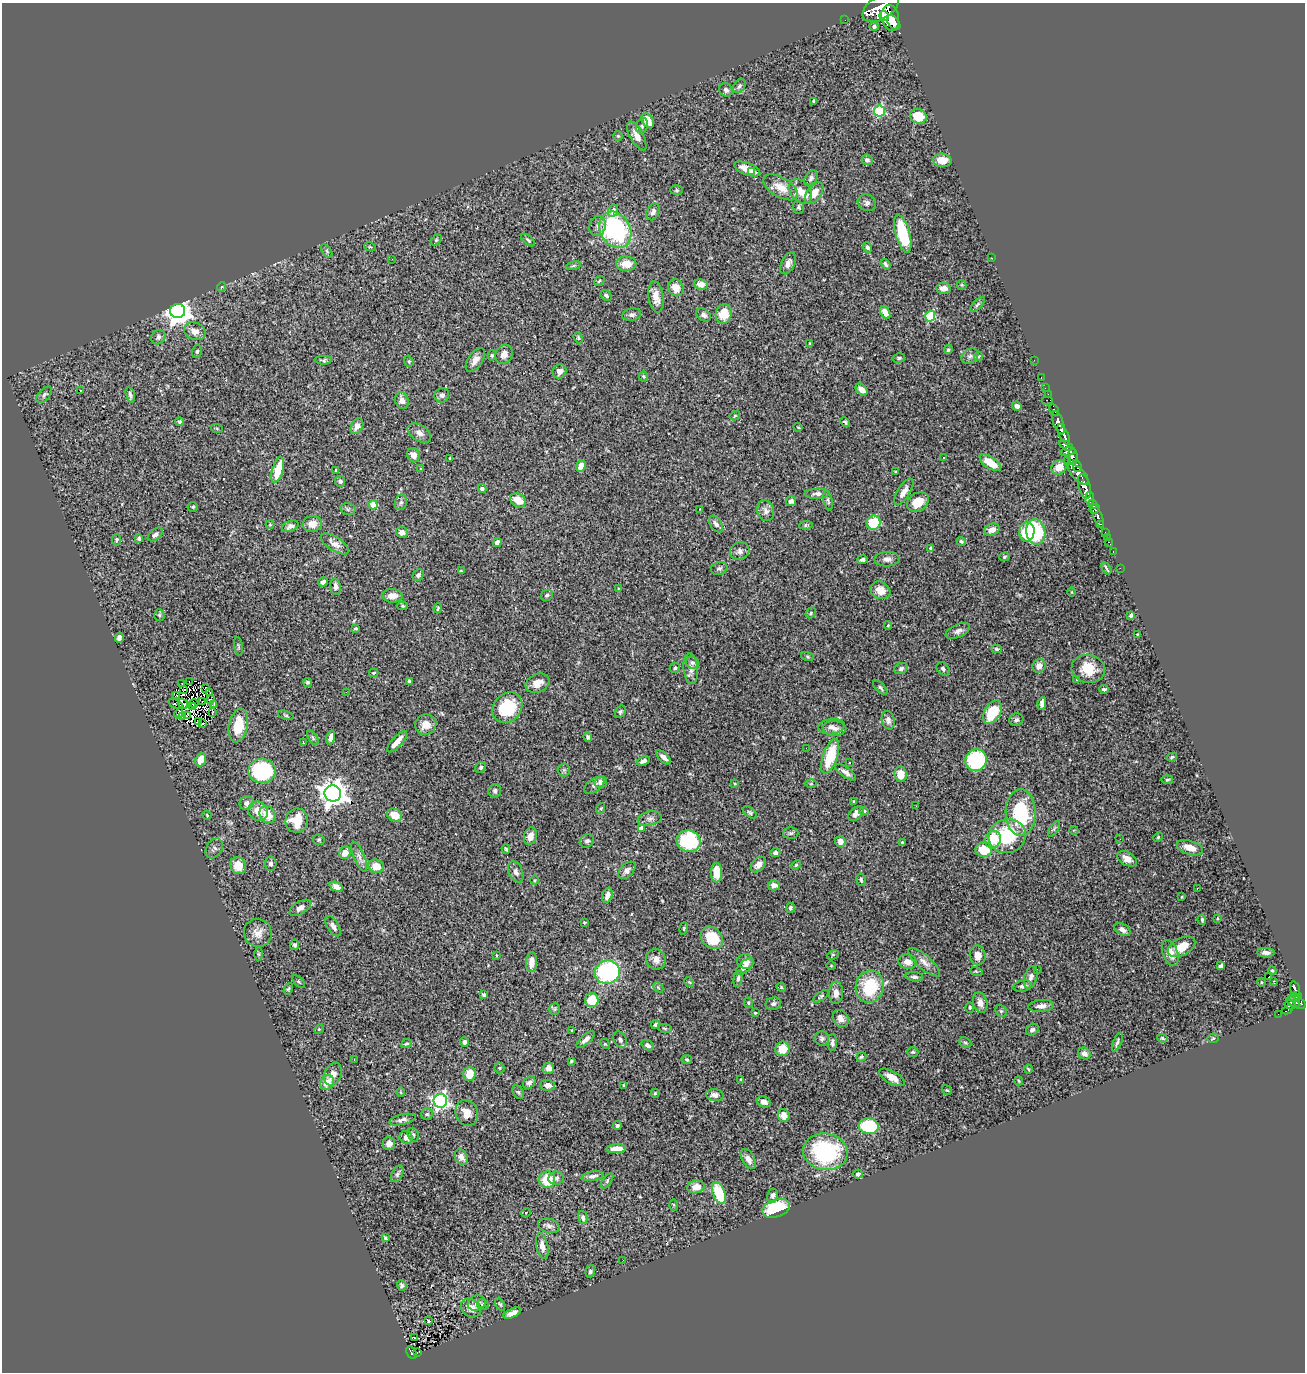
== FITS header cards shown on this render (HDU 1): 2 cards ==
NAXIS1  =                 1303
NAXIS2  =                 1370

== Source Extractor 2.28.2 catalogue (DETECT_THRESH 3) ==
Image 1303 x 1370 px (HDU 1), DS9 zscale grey, 1 PNG px = 1 image px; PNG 1307 x 1374 px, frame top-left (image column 1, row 1370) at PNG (2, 3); each listed source drawn as its Kron ellipse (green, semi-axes under 4 px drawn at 4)
Background 1.72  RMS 0.047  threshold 0.141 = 3 sigma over >= 5 px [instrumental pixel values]
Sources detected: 452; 2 with non-positive FLUX_AUTO (blend fragments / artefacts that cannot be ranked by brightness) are neither listed nor drawn; the other 450 listed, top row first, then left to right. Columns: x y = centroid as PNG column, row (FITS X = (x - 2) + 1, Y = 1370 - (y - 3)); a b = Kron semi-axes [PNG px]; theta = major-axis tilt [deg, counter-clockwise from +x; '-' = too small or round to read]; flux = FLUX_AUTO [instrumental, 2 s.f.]
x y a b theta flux
881 7 20 11 33 14000
884 16 5 4 - 2100
890 18 13 9 -79 7300
845 20 2 2 - 19
894 23 8 5 -51 3700
874 26 5 4 - 7.4
739 86 8 5 53 7.7
726 90 7 6 - 10
814 101 4 4 - 8.8
879 111 5 5 - 280
918 116 8 7 - 84
648 121 8 5 -57 45
642 126 8 6 69 7.4
618 136 5 5 - 4.4
637 136 16 6 -61 24
867 160 5 5 - 9
942 160 9 7 -4 45
747 169 14 5 -21 40
752 171 2 2 - 69
811 178 8 6 57 12
781 187 19 10 -30 43
677 190 6 5 - 5.2
800 191 14 9 -52 35
814 193 12 7 53 51
867 203 9 8 - 11
798 207 7 5 -72 6.3
613 211 6 5 - 17
653 212 9 6 64 12
598 226 10 8 75 15
615 230 19 15 -60 430
903 234 20 7 -74 180
436 240 6 4 45 4
528 240 8 3 -41 5
370 247 6 3 -18 3.2
867 247 5 4 - 6.8
327 251 7 4 -54 6.2
992 258 2 2 - 15
392 259 2 2 - 7
788 263 12 6 64 17
626 264 10 7 -1 44
886 264 6 3 -53 6.6
574 266 7 4 9 5
599 281 6 4 38 4.4
701 284 7 5 -9 23
962 285 5 4 - 3.5
221 287 5 3 - 3.4
676 288 9 7 -59 40
943 288 7 5 0 21
606 296 6 4 -30 6.8
656 297 15 7 -82 34
977 305 10 4 45 6.2
178 311 7 7 - 3100
885 312 7 4 -60 22
724 314 10 8 78 50
632 315 9 6 11 9.8
704 315 8 5 -36 9.8
930 316 5 5 - 240
195 331 11 8 -23 24
158 337 8 6 45 9.7
578 338 6 4 -70 4.2
810 344 4 3 - 2.9
948 350 4 4 - 5.1
197 351 6 5 - 5.8
504 354 10 8 63 25
492 355 5 4 - 4.4
970 356 9 7 32 9.8
978 356 5 4 - 4.4
899 358 6 4 12 7.1
323 360 9 4 0 5.7
475 360 13 7 56 24
1034 360 2 2 - 15
409 361 6 4 -69 4.1
559 371 7 6 - 14
643 376 5 4 - 4.6
1041 378 3 2 - 43
1045 388 2 2 - 26
861 389 7 5 -42 25
81 390 3 2 - 7.6
1048 394 2 2 - 32
44 395 10 5 47 8.6
130 395 8 4 -77 8.5
442 395 7 7 - 10
402 400 9 6 -72 18
1047 400 6 2 0 200
1017 406 5 4 - 11
1054 410 6 3 -61 140
735 416 5 4 - 3.3
179 422 4 4 - 5.5
845 422 5 4 - 5.4
1058 423 12 5 -71 3100
357 426 8 5 60 19
798 427 5 3 - 2.3
217 429 6 4 -21 3.4
419 433 13 8 -33 18
1064 435 11 4 -64 3400
1066 445 7 4 -29 960
1068 452 7 4 12 1400
413 455 7 6 - 20
1073 457 8 5 -89 2000
450 458 3 3 - 2.5
943 458 3 3 - 9
1067 460 2 2 - 38
990 463 12 6 -34 61
581 466 6 4 69 37
1077 466 6 3 -73 800
1059 467 8 7 - 38
421 469 3 3 - 4.5
278 470 13 5 75 71
336 470 3 3 - 3.2
896 471 4 2 - 2.2
1078 474 14 6 -45 2700
340 481 5 5 - 7.7
1084 486 13 6 -74 6900
482 488 4 4 - 8.6
904 492 15 6 58 24
817 494 12 5 3 13
1090 498 6 3 82 1500
518 500 8 6 -34 43
791 501 5 5 - 11
828 501 10 4 -77 7.2
401 502 8 6 73 7.4
918 502 11 9 33 57
1093 504 5 4 - 2000
373 505 4 4 - 85
193 507 5 4 - 5.1
1095 508 5 4 - 990
348 509 8 6 -13 5.5
700 509 2 2 - 1.7
766 511 10 8 -75 16
1098 516 13 3 -68 680
873 523 7 7 - 110
270 524 4 4 - 3.3
312 524 10 8 10 31
716 524 9 5 -54 14
1101 524 3 2 - 440
806 525 7 4 7 5.4
290 526 9 5 22 11
992 530 8 6 19 21
402 532 6 5 - 15
1027 532 10 7 86 96
1036 532 13 9 -80 220
1105 532 3 2 - 69
155 534 9 5 38 9.7
1107 537 2 2 - 19
139 538 4 3 - 7
117 540 6 4 81 5
961 541 5 4 - 4.5
497 542 5 4 - 15
1109 542 4 3 - 61
335 544 16 7 -34 22
931 549 4 3 - 12
740 551 10 9 - 14
1113 552 3 2 - 35
1004 557 5 4 - 4.6
887 559 12 7 2 16
862 560 5 4 - 7.4
719 568 8 6 16 8.2
1106 568 6 2 -60 4.5
1120 568 2 2 - 19
461 571 4 3 - 2.9
418 575 6 5 - 8
323 582 5 4 - 12
336 587 8 5 -81 14
619 589 4 3 - 3.1
880 590 10 8 -29 35
1071 592 5 3 - 2.8
547 595 6 5 - 6.6
392 596 10 6 -2 26
403 606 5 4 - 4.7
438 608 5 3 - 3.6
811 613 6 4 50 4.7
159 615 5 5 - 5.9
1131 615 4 4 - 6.5
888 625 4 3 - 3
355 628 3 3 - 4.1
958 631 13 6 24 14
1137 634 2 2 - 2.6
119 638 5 4 - 10
238 646 9 3 -81 4.8
996 649 5 4 - 4.7
807 657 6 3 -19 3.7
692 663 7 5 -24 6.7
1039 666 7 6 - 18
675 668 5 5 - 5.6
691 669 15 7 -85 19
901 669 7 5 24 8.7
943 669 7 5 -49 7.1
1088 669 17 14 -13 66
374 673 5 3 - 3.1
1076 680 3 2 - 11
409 681 4 3 - 6.7
190 682 4 2 - 5.5
308 682 4 4 - 6.7
537 683 12 9 24 31
182 684 3 2 - 0.73
206 688 2 2 - 2.6
880 688 9 4 -47 6.4
184 689 2 2 - 3.9
1104 689 5 3 - 5.8
210 692 2 2 - 0.45
346 692 2 2 - 9.1
177 695 3 2 - 7.9
211 700 3 2 - 3.2
202 701 3 2 - 1.3
194 703 4 2 - 2.2
1042 703 6 4 80 12
176 704 8 2 -25 0.77
183 704 5 2 - 1.7
214 705 3 3 - 14
192 707 3 2 - 1.6
507 708 16 14 48 150
213 712 3 2 - 2.9
620 712 6 5 - 6.4
993 712 13 8 59 120
179 713 5 3 - 0.95
188 715 3 2 - 2.7
286 715 8 4 -20 5.1
182 716 4 2 - 1.9
888 720 9 6 -77 14
1016 720 7 6 - 8.5
198 722 3 2 - 3.5
202 724 4 2 - 8.1
238 725 17 9 78 88
426 725 11 10 - 33
831 727 13 7 6 14
835 728 11 7 -1 16
331 737 7 4 75 16
588 737 5 4 - 6
313 738 8 4 -55 5.7
303 742 3 2 - 2.1
397 742 14 5 48 30
806 748 2 2 - 7.6
830 756 18 7 71 140
664 757 9 4 -43 16
1172 757 5 3 - 4.8
201 759 7 5 68 40
976 760 11 10 - 260
643 761 6 3 25 11
849 763 3 2 - 3.1
481 767 6 5 - 6.4
564 770 6 6 - 5.2
262 771 13 12 - 280
846 772 12 5 -36 15
901 774 7 6 - 48
1167 780 6 4 5 4.6
601 782 6 6 - 14
735 784 4 3 - 2.5
811 784 6 4 1 4
594 785 11 6 37 11
495 791 7 6 - 11
333 793 8 8 - 3600
854 802 3 3 - 4.7
247 803 7 6 - 16
916 806 2 2 - 5.4
601 808 5 3 - 3.1
258 811 10 9 - 40
864 811 5 4 - 4.3
750 812 8 4 -37 5.7
1021 813 23 15 -89 220
856 814 9 6 39 16
207 815 4 3 - 2.8
267 815 9 7 -56 59
395 815 8 6 -28 51
650 818 12 7 11 15
297 821 12 11 - 83
641 828 4 4 - 22
1054 829 9 3 57 5.9
1074 830 4 3 - 2.3
791 833 7 5 1 7.4
530 836 9 6 74 26
1007 836 19 17 16 180
1158 837 5 3 - 3.2
1120 839 3 2 - 3.7
319 840 6 5 - 5
993 840 9 7 67 78
587 841 7 6 - 8.4
689 841 12 10 -14 220
840 841 5 5 - 21
902 842 4 3 - 4.1
214 848 11 7 57 11
1190 848 13 7 -17 32
506 849 4 3 - 4.2
984 850 8 7 - 84
345 853 6 5 - 30
775 853 5 4 - 8.1
359 857 16 5 -68 17
1127 859 10 6 -29 22
271 864 7 6 - 9.6
758 865 9 6 45 18
796 865 5 4 - 4.3
238 866 8 7 - 50
376 866 8 6 -19 47
627 870 10 6 45 12
516 872 11 7 -67 14
717 872 10 5 -89 58
534 880 5 3 - 3.1
861 880 6 4 -76 6.3
774 885 6 5 - 18
336 887 7 4 -25 15
1197 888 3 2 - 130
607 895 8 5 72 18
1182 897 3 2 - 2.5
300 908 12 6 32 15
790 908 5 4 - 7
1217 918 4 2 - 2.6
1202 920 5 3 - 4.8
584 922 4 2 - 2.7
333 926 11 5 -59 14
684 928 6 4 72 4.1
1122 930 8 5 -32 13
258 933 14 13 - 31
712 938 12 10 -44 100
295 945 5 4 - 5.6
1182 947 15 8 28 58
1170 953 13 7 -71 29
1266 953 8 5 0 12
259 954 6 4 -90 4.3
496 955 3 2 - 2.1
833 955 6 4 30 3.7
978 955 10 8 -84 27
656 959 10 9 - 21
745 961 8 7 - 22
531 962 10 5 85 30
907 962 9 7 -9 23
924 962 20 7 -41 26
831 966 5 3 - 2.8
1221 966 4 4 - 15
745 967 10 5 42 17
1037 969 2 2 - 3.4
976 971 6 4 -19 4.1
1272 971 4 3 - 4
607 972 12 11 - 380
914 977 8 4 -5 7.9
1031 977 12 6 74 14
1269 977 3 3 - 39
738 978 8 4 79 7.1
1273 981 2 2 - 690
299 982 8 4 -45 4.7
689 982 5 4 - 2.9
1261 982 4 3 - 2.4
870 986 16 14 78 150
1022 986 9 5 14 12
658 987 6 4 -45 4.9
781 987 5 3 - 2.9
288 989 6 4 59 4.3
1295 989 8 5 -75 310
836 993 11 7 89 22
484 995 4 3 - 6
1297 995 4 3 - 320
821 996 9 4 35 5.9
1294 998 6 3 -1 170
592 1000 7 6 - 80
1293 1002 8 3 -35 620
748 1003 5 4 - 4.9
980 1003 10 7 -77 21
773 1004 8 6 12 8.2
1300 1004 6 5 - 980
1290 1005 5 5 - 440
1041 1006 13 6 6 17
970 1007 5 4 - 3.5
555 1009 6 5 - 5.5
1287 1010 6 4 26 100
1001 1011 6 5 - 5.4
755 1013 3 2 - 3
1278 1014 2 2 - 15
841 1018 9 7 -54 19
656 1025 4 4 - 5.9
665 1028 7 3 -9 3.3
319 1029 5 4 - 3.2
572 1030 3 2 - 2.9
1032 1030 7 5 35 8.2
1162 1038 5 4 - 4.1
1213 1038 5 5 - 4.3
586 1039 11 4 43 15
620 1039 9 6 -62 11
822 1039 7 7 - 8.1
464 1042 5 4 - 8
1117 1042 10 4 67 8
832 1043 8 4 90 10
965 1043 6 4 -28 5.2
406 1044 5 3 - 4.6
605 1044 5 4 - 3.6
648 1045 6 4 -34 13
782 1049 7 7 - 50
913 1052 5 4 - 4.4
1084 1054 6 5 - 14
861 1057 5 4 - 4.7
354 1059 2 2 - 1.5
687 1060 5 4 - 5.5
571 1061 3 2 - 3.5
499 1068 5 5 - 4.5
548 1068 5 5 - 23
1028 1069 4 3 - 3
333 1074 12 8 68 24
469 1074 7 6 - 51
892 1077 14 6 -29 33
741 1079 3 2 - 2.2
1019 1081 4 3 - 2.6
327 1082 8 6 62 41
529 1083 7 5 45 9.3
548 1085 7 5 -2 18
624 1085 4 3 - 2.9
947 1090 5 4 - 3.9
401 1092 5 3 - 2.8
518 1092 7 5 -60 5.6
655 1093 4 4 - 3.8
715 1095 9 6 -5 16
440 1101 7 6 - 850
764 1102 7 5 -23 18
467 1113 13 11 -68 34
427 1114 6 6 - 5.6
784 1116 6 5 - 38
402 1120 13 5 13 12
617 1126 4 4 - 5.7
869 1126 10 7 -4 180
413 1135 7 5 -69 6.1
406 1137 7 6 - 20
389 1144 6 6 - 21
616 1149 10 4 4 25
825 1152 22 18 -8 370
461 1157 8 6 -67 17
748 1159 11 6 -60 19
397 1174 9 5 60 7.9
858 1174 5 4 - 7.7
593 1176 11 4 10 11
556 1178 8 6 15 10
547 1180 8 8 - 87
607 1181 9 4 55 5.7
696 1187 9 6 10 28
719 1193 11 6 -71 130
773 1196 7 5 79 11
674 1205 5 3 - 3.4
776 1208 14 9 18 150
526 1212 5 3 - 2.7
583 1218 7 4 -77 8.3
549 1226 11 7 -15 13
385 1238 4 3 - 4.7
542 1246 13 6 -79 24
623 1260 2 2 - 6.3
590 1271 6 4 74 5.7
402 1285 5 4 - 6.9
477 1303 9 7 19 11
483 1304 6 5 - 5.8
500 1304 7 4 -62 4.3
471 1308 11 8 -37 26
512 1313 9 4 25 17
429 1321 3 3 - 24
414 1337 3 2 - 7.4
417 1352 3 2 - 21
412 1353 7 4 -60 180
At the frame edge (FLAGS 8, measured only in part): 1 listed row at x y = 881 7
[2 non-positive-flux detections neither listed nor drawn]